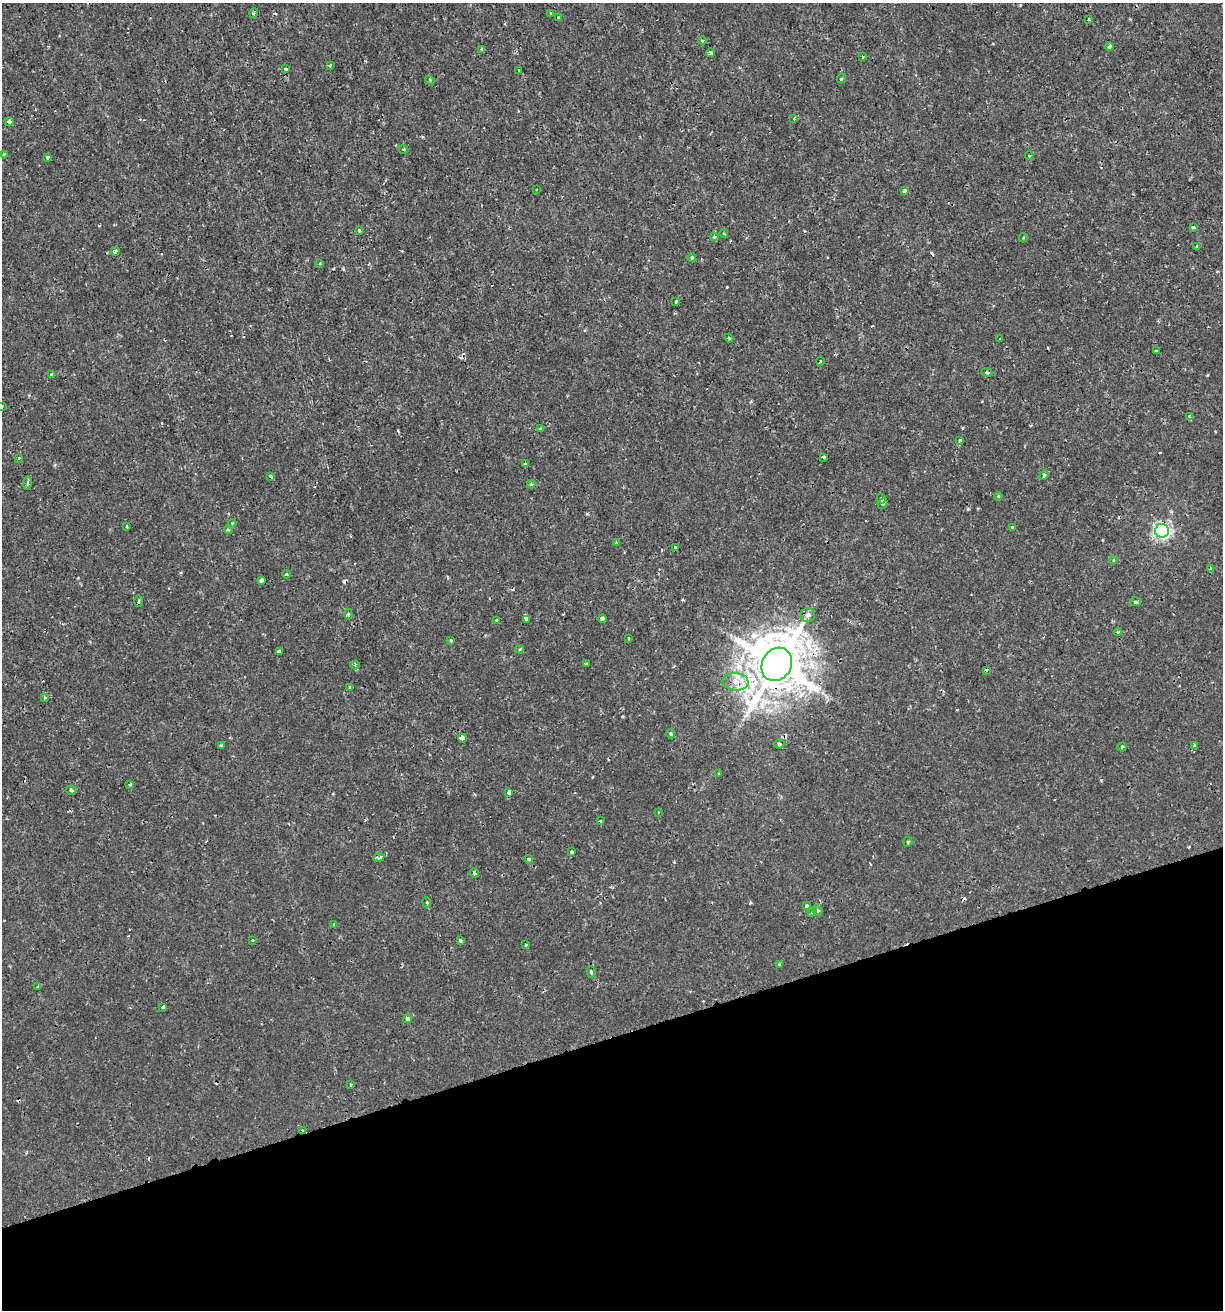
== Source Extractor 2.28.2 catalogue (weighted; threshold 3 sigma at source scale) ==
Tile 14 of 4 x 4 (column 2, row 4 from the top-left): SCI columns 1274-2494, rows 2-1309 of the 5039 x 5234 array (HDU 1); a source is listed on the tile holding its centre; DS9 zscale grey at full resolution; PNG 1225 x 1312 px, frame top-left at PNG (2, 3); each listed source drawn as its Kron ellipse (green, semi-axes under 4 px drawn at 4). Shown black and unused: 21% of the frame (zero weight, under 2 of 3 exposures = <1% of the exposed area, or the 3 px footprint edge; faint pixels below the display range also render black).
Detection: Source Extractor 2.28.2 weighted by HDU 2 'WHT'; one run over the whole footprint, this tile lists its part. Background 6.39e-04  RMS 0.0011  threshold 0.00512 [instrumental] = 3 sigma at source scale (4.5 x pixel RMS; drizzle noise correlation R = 1.50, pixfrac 1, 0.0396/0.0396 arcsec/px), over >= 5 px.
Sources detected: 124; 10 cosmic-ray / hot-pixel residue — neither listed nor drawn; the other 114 listed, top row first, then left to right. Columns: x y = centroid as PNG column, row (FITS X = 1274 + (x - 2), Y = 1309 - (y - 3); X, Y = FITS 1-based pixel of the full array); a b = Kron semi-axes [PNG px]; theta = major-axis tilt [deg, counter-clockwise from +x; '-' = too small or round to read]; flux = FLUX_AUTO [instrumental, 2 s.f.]
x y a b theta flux
254 13 5 3 - 0.14
551 13 4 2 - 0.095
558 17 3 3 - 0.13
1088 19 3 3 - 0.12
702 41 4 3 - 0.16
1109 47 4 3 - 0.52
481 49 4 3 - 0.18
711 53 4 4 - 0.34
862 56 3 3 - 0.35
330 65 3 3 - 0.19
286 69 3 3 - 0.49
519 70 3 3 - 0.14
841 78 5 3 - 0.13
430 80 5 4 - 0.12
794 118 3 3 - 0.85
9 122 4 4 - 0.42
403 149 5 2 - 0.11
4 155 3 2 - 0.17
1029 156 4 3 - 0.12
48 157 3 3 - 0.53
537 189 3 2 - 0.098
905 191 4 3 - 0.34
1193 227 4 3 - 0.15
359 231 4 3 - 0.14
724 234 4 3 - 0.11
714 237 4 4 - 0.19
1023 238 4 3 - 0.1
1197 247 4 3 - 0.2
115 251 4 3 - 0.36
692 257 4 3 - 0.2
320 263 3 3 - 0.16
676 301 3 3 - 0.15
729 338 4 3 - 0.15
1000 339 3 2 - 0.11
1156 351 4 3 - 0.22
820 361 4 3 - 0.11
987 372 5 4 - 0.21
51 375 3 3 - 0.26
2 406 3 2 - 0.14
1189 416 3 3 - 0.17
540 429 3 3 - 0.18
960 440 3 3 - 0.33
824 457 4 3 - 0.49
19 458 4 3 - 0.12
525 464 4 3 - 0.41
1044 475 5 3 - 0.15
271 477 4 3 - 0.12
27 483 7 3 81 0.18
531 484 4 4 - 0.18
998 496 4 3 - 0.14
881 499 5 4 - 0.39
883 504 5 4 - 0.22
232 523 4 3 - 0.14
127 526 3 3 - 0.33
1012 528 3 3 - 0.32
228 530 4 3 - 0.15
1162 531 7 7 - 36
616 542 3 3 - 0.14
675 548 4 3 - 0.48
1114 560 4 4 - 0.13
1210 569 3 3 - 0.56
286 574 4 3 - 0.15
261 580 4 3 - 0.37
139 601 6 4 89 0.15
1135 602 5 4 - 0.21
348 614 5 3 - 0.3
808 615 7 7 - 0.49
526 619 3 3 - 0.58
602 619 4 3 - 0.41
496 620 3 3 - 0.11
1118 632 4 3 - 0.15
629 638 4 2 - 0.088
451 640 4 3 - 0.18
520 649 4 3 - 0.14
279 651 3 3 - 1
586 664 4 2 - 0.098
777 664 17 14 60 660
355 665 4 3 - 0.13
986 670 3 3 - 0.36
735 682 13 8 -6 1.1
350 687 4 3 - 0.19
45 698 4 4 - 0.2
671 734 5 4 - 0.18
462 738 4 4 - 1.2
779 744 6 3 8 0.2
221 745 3 3 - 0.26
1195 745 3 3 - 0.3
1122 747 5 4 - 0.15
719 774 3 3 - 0.12
130 785 4 3 - 0.18
71 790 5 4 - 0.21
509 792 4 3 - 0.45
659 812 3 2 - 0.095
600 821 4 3 - 0.17
908 842 5 4 - 0.15
572 852 3 3 - 0.24
379 858 5 3 - 0.66
529 859 4 3 - 0.14
474 873 5 3 - 0.31
427 902 5 4 - 0.14
807 906 4 3 - 0.59
817 911 6 4 -44 0.21
812 912 5 4 - 0.21
334 924 3 2 - 0.14
252 940 3 3 - 1.3
460 940 3 3 - 0.28
526 945 3 3 - 0.21
780 964 4 4 - 0.16
591 972 6 4 -77 0.29
38 986 4 3 - 0.14
163 1007 3 3 - 0.19
408 1019 4 4 - 0.29
351 1085 3 3 - 0.28
302 1131 3 2 - 0.17
Overlapping masked pixels (flux is a lower limit): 5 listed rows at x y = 9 122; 1162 531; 777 664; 779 744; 302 1131
Isophote crosses this tile's border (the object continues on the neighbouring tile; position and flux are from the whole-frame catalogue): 1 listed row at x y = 2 406